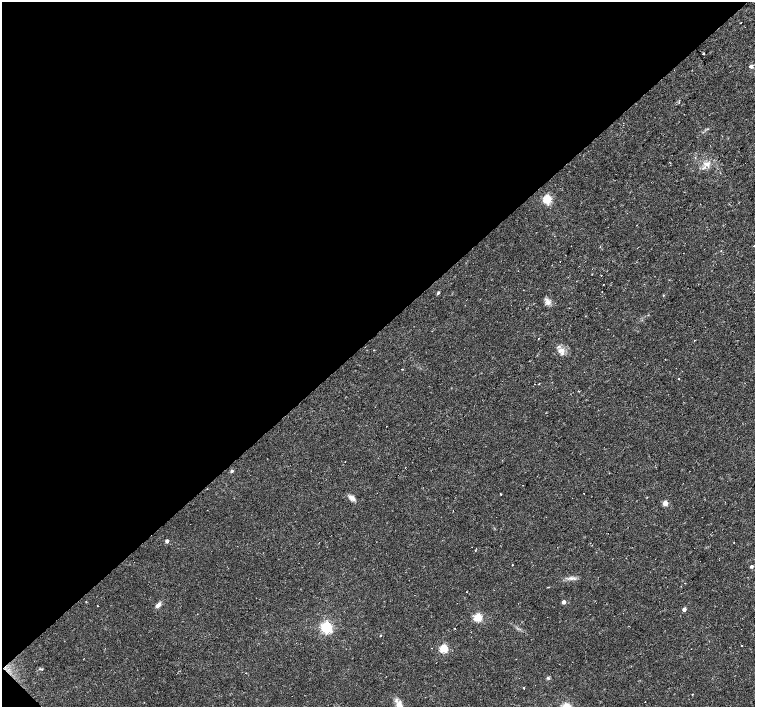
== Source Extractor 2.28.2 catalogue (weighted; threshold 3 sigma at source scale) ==
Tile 5 of 4 x 4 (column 1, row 2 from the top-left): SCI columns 1-1505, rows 2969-4377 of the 6020 x 6003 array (HDU 1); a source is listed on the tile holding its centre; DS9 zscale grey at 2 x 2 block average (1 PNG px = mean of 2 x 2 image px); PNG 757 x 709 px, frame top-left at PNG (2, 2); no overlay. Shown black and unused: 47% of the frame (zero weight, under 2 of 3 exposures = <1% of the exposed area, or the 3 px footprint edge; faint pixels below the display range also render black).
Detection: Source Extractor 2.28.2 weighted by HDU 2 'WHT'; one run over the whole footprint, this tile lists its part. Background 0.0355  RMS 0.0036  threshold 0.0163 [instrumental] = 3 sigma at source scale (4.5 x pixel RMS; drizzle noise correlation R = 1.50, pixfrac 1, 0.0396/0.0396 arcsec/px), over >= 5 px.
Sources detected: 46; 6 cosmic-ray / hot-pixel residue — not listed; the other 40 listed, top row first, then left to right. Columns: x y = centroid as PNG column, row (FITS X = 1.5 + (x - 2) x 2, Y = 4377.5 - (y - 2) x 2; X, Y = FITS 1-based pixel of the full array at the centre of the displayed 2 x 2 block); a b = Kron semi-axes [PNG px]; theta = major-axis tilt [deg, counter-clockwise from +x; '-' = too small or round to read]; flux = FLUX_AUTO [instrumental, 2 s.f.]
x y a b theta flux
741 23 2 2 - 0.97
703 54 3 2 - 0.5
751 66 3 2 - 3.9
707 164 6 5 - 3.7
547 199 3 3 - 55
754 246 2 2 - 0.64
721 251 2 2 - 0.36
603 284 2 2 - 0.88
698 284 2 2 - 0.32
438 293 3 3 - 1.4
548 302 8 7 - 3.9
694 340 2 2 - 0.79
561 350 9 7 -5 5.7
679 379 2 2 - 1.9
539 384 2 2 - 0.77
579 391 2 2 - 0.42
231 471 3 3 - 1.7
501 494 3 2 - 0.73
352 498 10 5 -34 3.8
665 503 3 3 - 13
453 510 2 2 - 0.26
167 541 3 3 - 2.9
475 551 3 2 - 0.52
512 565 2 2 - 0.46
751 566 3 2 - 2.1
548 587 2 2 - 0.96
563 602 3 3 - 5.3
158 605 8 4 44 3.6
98 606 2 2 - 0.91
684 609 3 3 - 4.2
623 613 2 2 - 0.43
477 617 3 3 - 42
326 627 4 4 - 140
380 636 2 2 - 0.79
443 649 3 3 - 48
83 659 2 2 - 0.38
548 678 4 3 - 1.3
523 688 2 2 - 1
692 694 2 2 - 0.46
645 702 2 2 - 1.7
Isophote crosses this tile's border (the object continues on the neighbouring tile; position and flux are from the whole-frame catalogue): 1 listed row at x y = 754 246
Diffuse or blended objects may show on this block-average render without a row.